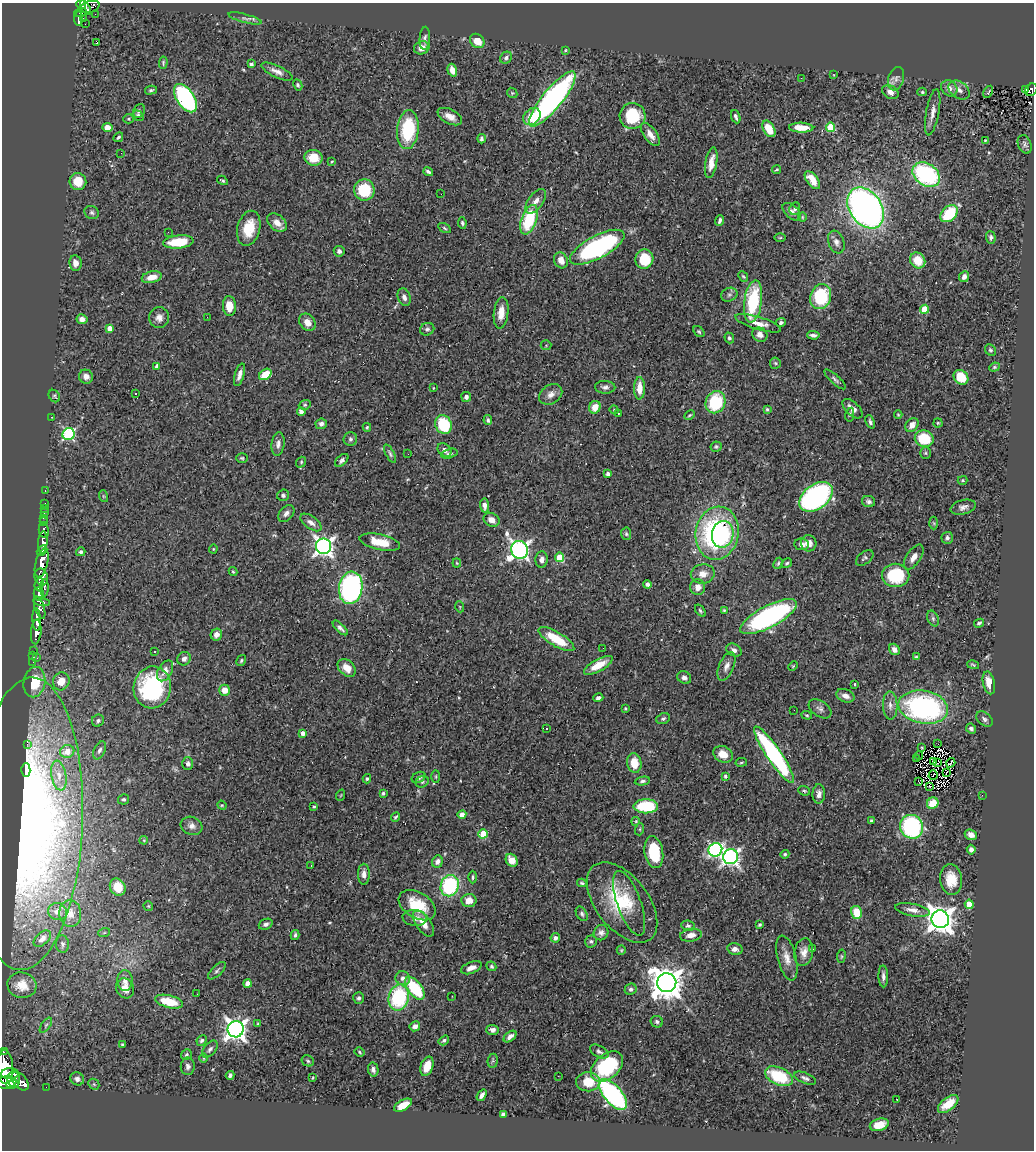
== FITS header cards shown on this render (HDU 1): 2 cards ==
NAXIS1  =                 1032
NAXIS2  =                 1148

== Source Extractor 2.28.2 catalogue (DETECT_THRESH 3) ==
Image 1032 x 1148 px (HDU 1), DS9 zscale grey, 1 PNG px = 1 image px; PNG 1036 x 1152 px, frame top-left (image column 1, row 1148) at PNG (2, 3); each listed source drawn as its Kron ellipse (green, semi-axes under 4 px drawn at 4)
Background 0.424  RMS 0.026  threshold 0.0779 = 3 sigma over >= 5 px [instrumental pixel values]
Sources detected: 417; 3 with non-positive FLUX_AUTO (blend fragments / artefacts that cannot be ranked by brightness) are neither listed nor drawn; the other 414 listed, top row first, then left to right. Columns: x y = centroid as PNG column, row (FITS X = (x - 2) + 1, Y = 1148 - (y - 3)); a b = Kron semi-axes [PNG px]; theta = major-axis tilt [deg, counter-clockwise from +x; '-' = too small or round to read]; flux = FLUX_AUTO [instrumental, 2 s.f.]
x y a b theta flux
81 4 5 4 - 160
89 7 10 5 17 140
86 8 8 4 -58 160
80 12 6 4 15 96
95 14 2 2 - 6.1
83 18 3 2 - 2.2
245 18 17 2 -14 4.5
78 19 7 3 -89 110
85 24 2 2 - 1.6
425 38 11 5 87 5.3
477 41 8 6 -44 22
96 43 3 3 - 35
422 48 8 6 22 14
565 50 3 3 - 1.5
506 58 6 5 - 4.8
163 63 6 3 87 2.6
251 64 4 4 - 3.7
452 70 6 4 -73 14
277 71 17 6 -25 11
834 75 3 2 - 0.9
801 78 2 2 - 1.2
896 79 12 7 72 8.3
298 85 6 4 -63 2.7
949 88 9 7 -46 9.7
1026 89 3 2 - 5.5
151 90 6 4 14 3.7
959 90 12 8 -36 8.3
1031 90 7 5 44 49
890 92 9 6 -30 9.6
922 92 5 4 - 2.4
988 92 6 2 60 1.3
512 93 5 4 - 2.2
185 98 16 8 -56 310
552 99 34 10 51 500
139 111 7 5 60 3.8
933 112 23 6 79 14
138 116 6 5 - 4
633 116 13 13 - 77
450 117 13 7 -27 14
532 117 10 7 41 36
736 117 7 3 -69 4.3
128 119 5 4 - 2.6
830 127 4 4 - 69
107 128 5 4 - 21
801 128 12 5 -2 24
408 129 19 11 85 110
769 129 9 5 -59 34
650 135 13 6 -54 14
118 137 5 3 - 2.6
481 139 5 3 - 3.9
985 141 3 2 - 1.3
1025 144 9 6 -68 4.9
121 153 2 2 - 25
313 158 9 8 - 33
332 162 4 3 - 1.8
711 163 15 5 80 19
777 170 4 2 - 2
428 172 5 3 - 4.1
926 175 15 11 -34 210
222 180 6 3 -30 2.8
812 180 10 5 -52 27
78 181 8 8 - 32
364 190 10 10 - 73
441 194 2 2 - 0.83
536 201 14 7 55 12
866 208 22 16 -55 820
795 209 6 5 - 4.1
92 212 7 6 - 4.6
792 212 11 6 -44 7.2
949 214 10 7 43 82
802 217 5 3 - 1.6
529 220 15 7 70 99
720 221 5 3 - 3.8
277 223 11 7 -39 16
462 223 6 4 -80 3
249 228 18 11 76 44
444 228 7 4 -29 2.7
168 232 2 2 - 0.85
991 237 6 5 - 3.7
780 238 6 4 1 1.9
178 242 15 6 6 55
836 242 11 8 -70 9.2
597 247 30 11 28 310
339 251 5 5 - 5.6
644 259 10 9 - 57
561 260 8 6 -62 14
918 260 8 7 - 28
75 263 8 6 -81 9.3
152 277 10 5 14 19
743 277 5 4 - 2.4
964 277 6 4 65 8
729 295 8 6 23 5.3
404 297 9 6 -70 7.5
821 297 13 10 70 110
753 301 21 9 82 120
229 306 10 6 -87 25
925 309 4 4 - 42
501 313 16 7 83 19
207 317 2 2 - 0.91
159 318 10 10 - 11
82 319 5 5 - 8.1
307 322 9 7 -47 15
758 323 24 6 -17 19
781 323 5 4 - 4.3
110 328 4 4 - 14
427 329 7 6 - 4.2
699 331 6 4 -48 2.7
760 335 8 6 -30 9.1
813 335 6 3 -5 5
729 338 5 4 - 3.7
546 345 5 5 - 2.2
990 350 6 5 - 3.2
775 363 6 5 - 2.5
157 366 4 4 - 8.8
994 367 5 4 - 2.3
265 374 7 5 38 41
240 375 11 5 73 9.8
86 377 7 6 - 9.8
961 377 8 6 -46 50
835 379 14 4 -42 4.9
605 387 10 6 -3 6.1
433 388 3 2 - 1
639 388 11 5 89 22
135 394 3 3 - 5
551 394 12 9 35 11
54 396 7 5 -54 2.7
466 397 5 5 - 5.5
715 402 11 9 68 98
305 405 6 4 21 2.5
595 407 6 5 - 21
767 409 3 3 - 2.2
852 409 12 6 -43 12
614 410 4 4 - 1.8
301 412 4 4 - 5.4
618 413 2 2 - 1.2
690 415 6 3 28 2.1
850 415 7 4 80 2.7
898 415 4 3 - 1.8
51 417 2 2 - 1.4
488 420 5 3 - 3.1
870 422 7 4 -68 4.1
938 423 4 4 - 2.2
321 424 5 5 - 5.4
443 425 10 8 -67 100
912 425 7 6 - 13
367 427 4 3 - 1.8
69 434 6 6 - 210
350 439 7 7 - 4.2
924 439 9 8 - 73
278 444 12 6 83 8.2
716 447 5 5 - 3
444 450 8 5 -44 8.3
925 453 6 5 - 2.6
390 454 10 4 -63 3.7
408 454 2 2 - 1.3
449 454 8 4 16 4.3
242 458 6 5 - 2.5
342 460 8 5 44 4.7
301 462 5 4 - 2.8
608 474 4 3 - 5.1
963 480 5 4 - 1.9
45 490 3 2 - 5.7
283 495 6 5 - 4.9
103 496 6 3 -71 1.9
816 497 19 12 37 350
868 502 6 5 - 5.3
45 503 2 2 - 4.8
484 505 7 4 -85 8.4
963 507 13 7 15 8.7
44 508 2 2 - 3.7
44 513 4 3 - 29
286 513 10 6 47 7
43 518 3 2 - 4.5
491 520 8 6 -31 13
44 522 3 3 - 39
311 522 12 6 -36 9.4
934 523 6 4 -87 2.2
44 531 7 5 -78 83
717 533 26 21 79 320
626 534 6 5 - 2.9
723 534 13 10 79 120
947 538 6 5 - 5.6
43 542 11 4 86 430
380 542 20 7 -12 42
809 543 8 7 - 15
801 544 7 6 - 9
323 546 8 7 - 810
213 549 4 4 - 1.7
42 550 6 3 40 180
519 550 9 8 - 820
81 552 5 4 - 3.7
560 557 5 4 - 64
914 557 14 7 56 13
865 558 10 6 38 4.2
542 559 8 6 85 8.6
42 563 15 6 75 950
457 563 4 4 - 1.8
778 563 6 4 62 2.8
787 563 6 4 32 3.2
233 572 4 3 - 2.2
703 574 12 9 10 16
896 575 14 11 0 99
41 577 8 6 -69 370
39 584 6 3 68 110
647 584 4 4 - 5.5
698 587 8 7 - 13
44 588 9 3 89 68
351 588 16 11 82 480
39 594 6 5 - 250
41 602 8 3 -13 160
460 607 5 3 - 1.6
40 608 12 4 -72 230
724 610 4 4 - 1.9
700 611 7 4 -54 3.2
769 617 31 11 28 390
933 618 8 5 -65 4.1
37 619 11 4 -87 450
979 623 5 3 - 3.2
340 628 9 4 -43 5.9
36 632 12 5 85 580
216 635 6 5 - 10
556 639 20 7 -31 57
603 648 2 2 - 2.2
894 649 6 5 - 8.9
734 650 8 6 -32 7.1
34 651 2 2 - 4.9
155 652 3 2 - 3.2
33 655 3 3 - 5.9
916 657 4 3 - 2
37 658 3 3 - 27
184 659 7 6 - 7.4
241 661 6 4 60 2.7
33 662 2 2 - 4
598 665 16 6 29 29
973 665 6 3 -13 1.9
726 666 15 7 67 11
793 666 5 3 - 1.7
347 668 10 7 -44 18
165 671 11 7 61 13
684 678 7 6 - 6.6
61 681 9 8 - 24
34 682 15 10 78 56
989 683 11 6 -77 21
855 684 3 3 - 1.6
152 687 21 18 80 190
225 690 5 5 - 20
845 696 9 6 -23 11
598 698 5 4 - 5.6
890 705 14 7 -87 11
923 707 25 16 -11 350
625 708 4 3 - 1.9
820 709 12 7 -35 7.7
794 710 3 2 - 1.6
807 715 5 4 - 2.4
663 719 7 5 22 4
984 719 9 6 -39 5.4
98 721 6 6 - 4.2
547 728 3 3 - 2.5
971 729 5 4 - 4.9
303 733 4 4 - 9.2
27 744 2 2 - 13
938 744 2 2 - 2.5
922 748 3 2 - 1.6
100 750 9 5 65 5.5
67 751 7 6 - 20
723 754 10 8 -27 23
774 755 33 7 -56 290
919 755 4 3 - 2.9
917 759 3 2 - 11
933 761 3 2 - 1.8
741 762 6 3 9 1.9
634 763 10 7 -79 33
938 763 4 2 - 1.8
951 763 5 2 - 1.5
188 764 6 5 - 4.5
26 770 6 4 88 17
946 772 4 2 - 0.93
933 775 5 2 - 0.27
59 776 15 7 -79 14
436 776 6 3 90 2
725 776 4 3 - 3.7
419 777 7 5 27 6
367 779 4 4 - 2.8
642 781 8 4 9 3.7
422 782 7 5 27 3.7
919 782 3 2 - 0.91
930 787 3 2 - 1
804 791 6 4 -22 2.7
383 793 4 3 - 3
819 794 10 6 89 8
341 795 6 3 71 1.5
982 795 2 2 - 44
124 799 5 5 - 3
933 803 6 5 - 29
222 805 5 4 - 1.9
314 806 3 3 - 2
646 806 12 7 -1 87
462 815 4 4 - 15
396 817 5 3 - 2.4
636 821 4 3 - 1.6
871 821 3 3 - 2.6
26 824 146 56 87 840
192 826 11 9 -18 10
912 827 12 11 - 200
640 829 6 4 72 2.1
483 834 5 4 - 50
971 835 6 5 - 10
144 840 4 3 - 1.5
715 850 7 6 - 350
971 850 5 4 - 6
654 852 16 9 -81 75
785 854 4 4 - 2.6
731 857 7 7 - 610
512 860 7 5 -56 20
437 862 6 5 - 8
311 866 3 2 - 1.5
364 874 10 6 89 11
473 877 6 3 89 2.5
951 879 15 11 -84 34
582 883 5 3 - 2.3
450 886 11 9 71 170
118 887 9 7 -57 34
469 900 7 6 - 19
622 902 46 26 -53 110
629 903 34 12 -70 40
969 904 4 4 - 51
417 905 20 13 -31 57
148 906 5 4 - 2.2
913 910 18 6 -11 11
57 912 9 8 - 12
857 912 7 5 -75 39
70 913 13 11 -85 21
582 914 8 5 -59 3.9
415 918 12 8 -6 14
940 919 9 8 - 2100
424 923 15 7 -56 19
266 924 7 5 21 5.2
759 925 4 3 - 2.4
688 926 7 5 -8 3.5
104 933 6 4 19 2.4
601 933 8 7 - 7
295 935 5 3 - 3
691 935 11 6 10 13
555 938 5 4 - 5.5
42 939 10 6 42 9.8
591 941 6 6 - 3.8
62 944 9 6 -85 5.5
735 949 8 6 -14 8.4
813 949 2 2 - 1.4
621 950 5 4 - 2.1
804 952 14 9 81 15
841 956 7 3 82 2
787 958 23 9 -76 19
491 966 5 4 - 3
471 968 11 5 22 12
217 971 11 5 44 4.5
883 976 11 5 -88 6.4
403 978 7 7 - 8
125 980 10 7 -88 11
248 983 4 4 - 14
667 983 9 9 - 3400
22 985 14 12 -13 27
125 988 10 8 -63 17
415 988 13 7 -53 110
631 989 6 5 - 4.3
197 994 2 2 - 5.9
452 996 2 2 - 6.2
359 998 6 5 - 4.1
399 998 13 10 77 140
169 1002 14 6 -14 48
657 1022 6 5 - 4
258 1024 4 4 - 2.1
46 1025 9 4 54 4
415 1026 5 5 - 6.4
236 1029 8 8 - 1100
493 1030 6 5 - 6.3
510 1037 7 4 38 7.3
202 1040 5 4 - 3.5
444 1040 6 4 34 3.4
122 1044 3 3 - 2.3
210 1049 10 6 50 5.5
3 1052 3 3 - 28
360 1052 5 3 - 2
599 1052 10 5 -28 5.1
186 1055 6 5 - 3.4
203 1058 5 3 - 1.7
308 1061 6 5 - 3.2
493 1061 7 5 82 3.2
188 1066 9 7 89 6.5
427 1066 10 6 72 26
607 1066 18 12 41 130
5 1067 17 8 -87 1300
373 1070 7 5 -78 6.3
10 1074 9 5 2 580
230 1075 4 4 - 4.4
558 1076 2 2 - 1.1
779 1076 15 8 -24 82
313 1078 3 2 - 1.4
805 1078 11 5 -23 5.8
14 1079 8 6 -90 490
77 1079 7 6 - 8
20 1081 11 6 -48 230
6 1082 10 6 6 750
588 1082 12 9 0 37
13 1084 6 3 5 300
94 1084 6 5 - 2.9
46 1087 2 2 - 2.1
613 1094 19 9 -49 350
482 1095 6 4 53 6.3
896 1099 3 2 - 1.5
948 1104 12 6 39 28
403 1105 10 5 28 26
503 1114 4 4 - 4.7
879 1125 10 6 16 21
At the frame edge (FLAGS 8, measured only in part): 3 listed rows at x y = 81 4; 1031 90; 3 1052
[3 non-positive-flux detections neither listed nor drawn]